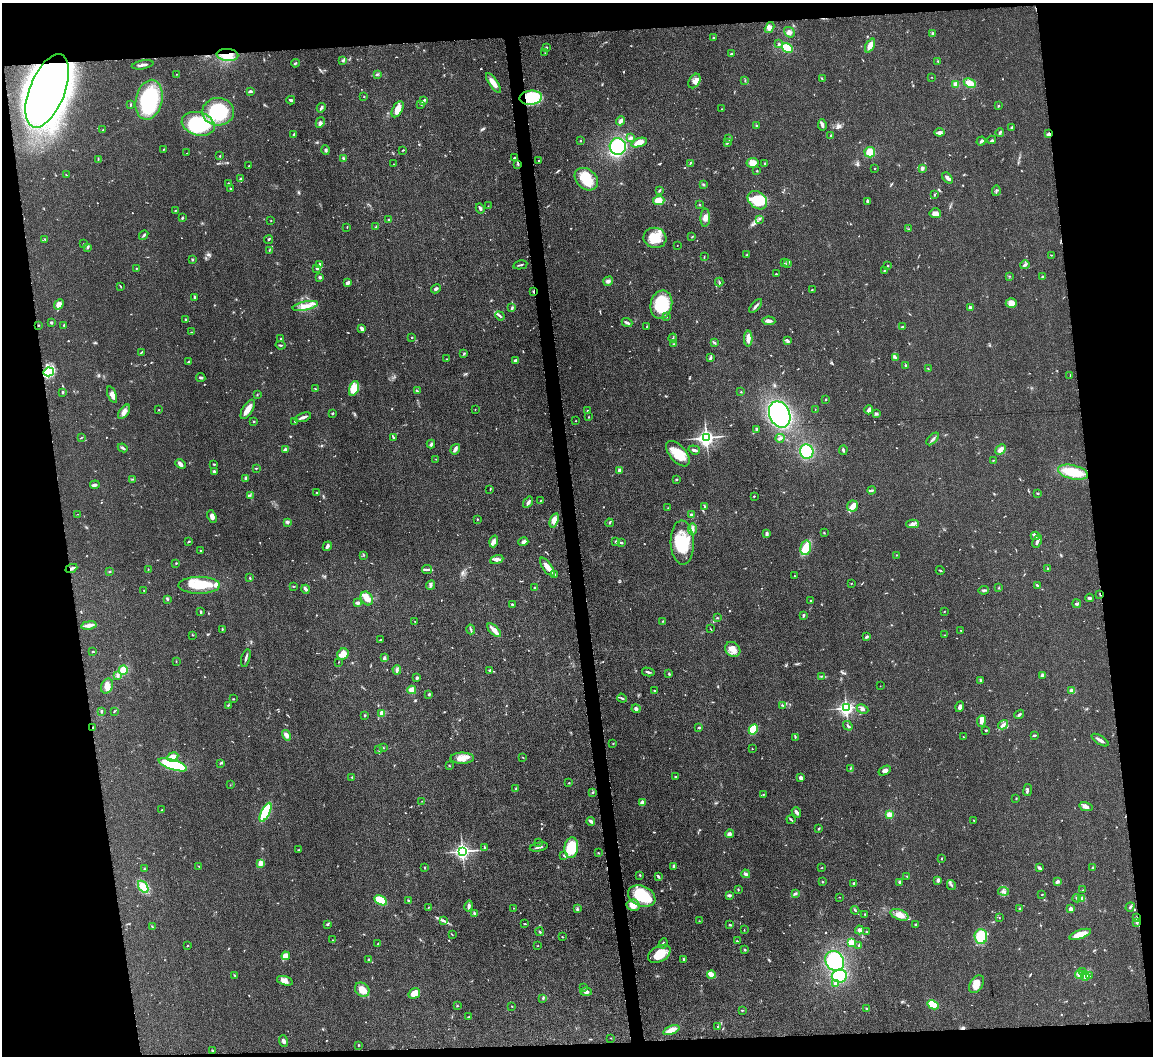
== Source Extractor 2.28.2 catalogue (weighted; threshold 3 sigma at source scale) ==
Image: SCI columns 5-4605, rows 246-4458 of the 4612 x 4594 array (HDU 1 of 3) = the unmasked area's bounding box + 8 px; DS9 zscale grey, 4 x 4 block average (1 PNG px = mean of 4 x 4 image px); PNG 1155 x 1058 px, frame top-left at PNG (2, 3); each listed source drawn as its Kron ellipse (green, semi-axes under 4 px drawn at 4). Shown black and unused: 16% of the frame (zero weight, under 3 of 5 exposures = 1% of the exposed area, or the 3 px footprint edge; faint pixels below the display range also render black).
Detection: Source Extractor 2.28.2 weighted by HDU 2 'WHT'. Background 0.0654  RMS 0.0062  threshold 0.0279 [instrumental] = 3 sigma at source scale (4.5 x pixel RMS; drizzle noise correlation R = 1.50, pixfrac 1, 0.05/0.05 arcsec/px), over >= 5 px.
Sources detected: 725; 4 inside a brighter object's white glare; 5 cosmic-ray / hot-pixel residue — neither listed nor drawn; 10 coinciding with a brighter row at this scale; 44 inside a brighter listed object's ellipse — not listed separately; of the other 662, all 500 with FLUX_AUTO >= 1.47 (the completeness limit of this list) listed and drawn (162 fainter detections not listed), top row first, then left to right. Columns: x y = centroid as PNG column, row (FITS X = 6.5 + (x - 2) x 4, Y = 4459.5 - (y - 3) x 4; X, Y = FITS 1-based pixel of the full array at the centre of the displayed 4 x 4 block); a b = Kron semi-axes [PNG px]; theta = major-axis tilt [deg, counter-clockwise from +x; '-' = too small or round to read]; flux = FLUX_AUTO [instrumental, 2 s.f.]
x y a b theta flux
770 28 6 4 60 14
789 32 6 4 -39 14
932 34 2 2 - 3.3
714 38 3 2 - 2.7
779 44 2 2 - 4.4
870 45 8 4 64 27
546 47 2 2 - 3.2
787 48 6 4 -32 74
545 53 2 2 - 3.6
731 54 3 2 - 3.3
227 55 11 6 -5 59
343 60 3 2 - 4.4
938 61 2 2 - 2
295 63 4 2 - 5
143 65 11 2 10 11
176 74 2 2 - 2.2
377 74 4 2 - 4.5
932 77 2 2 - 1.9
822 79 3 2 - 3.2
745 80 2 2 - 1.7
694 81 8 5 59 19
493 83 11 4 -55 32
970 83 6 4 -26 40
956 84 3 3 - 18
47 91 39 17 68 5100
250 91 4 2 - 7.8
364 97 2 2 - 2.6
531 98 11 7 5 140
149 100 20 13 77 330
291 100 4 2 - 11
423 100 4 2 - 5.2
421 104 4 2 - 2.3
130 105 3 2 - 3.1
998 106 2 2 - 3
321 108 5 2 - 6.4
398 109 9 5 62 37
721 109 2 2 - 1.5
218 112 16 14 2 220
621 121 4 3 - 13
320 122 5 3 - 11
198 124 17 11 -16 280
822 125 6 2 -80 11
757 126 4 2 - 3
1012 127 3 2 - 4.4
103 130 2 2 - 1.6
940 132 5 4 - 11
1000 133 4 3 - 5
1049 134 3 2 - 10
294 135 4 2 - 4.2
831 136 2 2 - 8.6
630 138 4 3 - 7.5
729 139 3 2 - 3.3
992 140 4 2 - 4.6
581 141 2 2 - 1.7
981 141 5 2 - 8.3
639 143 8 4 19 45
727 143 3 2 - 3.7
618 147 8 8 - 200
164 149 2 2 - 2.5
326 150 5 2 - 5.2
403 150 2 2 - 2.9
870 152 5 5 - 39
187 153 2 2 - 1.6
220 156 2 2 - 1.9
343 158 3 2 - 2.9
514 158 3 2 - 2.4
98 159 3 2 - 2.7
539 161 2 2 - 2.3
690 163 4 2 - 2.6
753 163 6 4 9 32
394 164 2 2 - 1.8
518 164 3 2 - 3.4
764 164 2 2 - 4.5
248 166 2 2 - 2
875 168 2 2 - 2.9
922 168 4 2 - 10
757 171 2 2 - 3.2
66 175 3 2 - 1.7
947 178 6 2 -48 13
240 179 4 2 - 4.2
586 179 13 9 -41 98
228 183 2 2 - 2.6
703 184 2 2 - 2.3
230 188 2 2 - 2.1
660 190 4 2 - 4.8
996 191 5 2 - 3.8
934 195 2 2 - 2.4
757 200 11 8 -40 130
659 201 5 4 - 38
868 202 3 2 - 4
700 204 2 2 - 2.6
488 206 2 2 - 1.6
480 208 5 3 - 6.8
175 210 3 2 - 1.9
935 213 5 5 - 22
182 218 3 2 - 4.9
705 218 9 4 88 22
389 219 2 2 - 3.4
760 219 2 2 - 1.8
271 221 2 2 - 1.7
376 226 3 2 - 3.3
347 227 2 2 - 2.1
909 229 2 2 - 1.6
144 235 5 2 - 5.6
692 237 3 2 - 2
655 238 11 10 - 63
45 239 3 2 - 3.6
269 239 4 2 - 4.1
84 244 3 2 - 2.4
677 245 2 2 - 2.1
88 247 3 2 - 3.8
269 250 2 2 - 2.2
747 255 2 2 - 2
1051 255 2 2 - 2.3
704 257 3 2 - 2.1
192 260 3 2 - 4.1
784 263 2 2 - 1.6
787 263 3 2 - 4
320 265 4 2 - 16
520 265 7 2 13 5.7
1025 265 5 2 - 6.1
888 266 2 2 - 2.4
136 268 2 2 - 2.3
317 269 4 2 - 5.9
885 270 2 2 - 2.1
776 274 2 2 - 2.4
1009 276 2 2 - 1.5
320 277 2 2 - 29
1042 277 3 2 - 2.5
608 281 5 4 - 11
719 282 4 2 - 4.7
348 283 3 2 - 19
120 286 3 2 - 2.7
436 289 5 2 - 7.7
812 290 2 2 - 2.5
533 291 3 2 - 4.1
194 298 4 2 - 4.6
1011 303 5 5 - 30
59 304 5 4 - 24
661 305 14 10 76 170
305 306 13 4 11 30
756 306 8 2 49 9.1
512 308 3 2 - 5.2
970 308 4 2 - 11
500 316 5 2 - 5.6
666 316 3 2 - 4.4
185 319 2 2 - 2.9
769 321 6 2 -3 16
51 322 3 2 - 4.4
627 323 5 2 - 12
38 325 3 2 - 2.2
64 325 2 2 - 3
647 327 2 2 - 1.6
902 327 3 2 - 4.3
362 328 4 2 - 14
191 332 2 2 - 1.9
412 337 2 2 - 2.9
673 338 4 2 - 4.4
748 338 8 3 89 27
281 339 2 2 - 3
788 341 4 2 - 8.7
715 343 3 2 - 3.3
673 344 3 2 - 2.5
280 345 5 2 - 4.1
141 352 3 2 - 3.7
464 353 3 2 - 4.5
895 357 3 2 - 3.1
710 358 3 2 - 4.4
447 359 2 2 - 2.6
516 360 4 2 - 7.1
189 362 4 2 - 10
906 365 2 2 - 3.8
928 369 2 2 - 1.6
49 372 5 4 - 26
1070 376 4 2 - 2.4
201 378 4 2 - 6.8
354 388 7 4 73 64
316 389 2 2 - 1.6
417 391 2 2 - 1.5
62 392 3 2 - 3.5
741 392 2 2 - 1.9
112 395 8 3 -68 17
257 395 2 2 - 2
826 399 2 2 - 2.6
248 409 11 5 59 27
475 409 2 2 - 1.7
159 410 3 2 - 1.8
815 410 3 2 - 1.9
869 410 4 3 - 18
587 411 2 2 - 2
124 412 8 4 53 17
332 413 3 2 - 3.3
876 413 3 2 - 4.6
780 414 13 10 -66 540
303 417 8 2 17 11
589 417 2 2 - 2.7
254 421 2 2 - 2.7
295 421 2 2 - 2
576 421 2 2 - 1.6
757 429 4 2 - 6.5
393 437 2 2 - 4.7
81 438 4 2 - 2.3
706 438 3 2 - 1800
780 438 4 3 - 7.4
933 439 8 2 45 7.7
431 444 4 3 - 6.7
123 448 5 2 - 5.6
285 449 3 2 - 16
455 449 5 2 - 8.3
1001 449 6 3 44 19
694 450 6 2 -19 8.2
843 450 5 2 - 5.8
807 452 7 6 - 150
678 454 15 8 -48 71
436 459 2 2 - 1.9
993 460 3 2 - 1.7
180 464 6 4 -41 11
214 464 3 2 - 2.9
256 468 2 2 - 2.8
619 470 2 2 - 38
214 471 3 2 - 6.4
1073 472 15 7 -13 110
246 478 3 3 - 6.6
133 479 3 2 - 2.6
676 479 3 2 - 2.8
95 485 5 3 - 9.3
490 489 3 2 - 1.7
872 490 4 2 - 4.7
317 493 2 2 - 3.9
1038 493 3 2 - 3.1
250 495 3 2 - 3.5
754 496 2 2 - 4.8
541 500 2 2 - 1.8
528 502 6 3 56 8.1
853 506 5 5 - 22
705 507 3 2 - 2.7
668 508 2 2 - 2.1
78 514 3 2 - 1.8
691 515 3 2 - 6.6
212 517 7 4 -70 15
477 519 2 2 - 2.8
554 520 7 4 71 27
287 522 3 3 - 7.7
609 523 4 2 - 3.4
913 524 6 4 1 12
692 529 6 3 88 9.6
767 533 4 3 - 6.6
824 533 2 2 - 2.5
1035 536 4 3 - 7.7
494 541 6 4 73 15
1037 541 7 3 67 9.3
189 542 2 2 - 4.4
523 542 5 3 - 11
616 542 3 2 - 5.3
621 543 3 2 - 5.4
682 543 22 11 -88 170
327 546 5 2 - 13
806 548 7 5 76 76
200 550 2 2 - 2.2
364 555 3 2 - 2.8
896 555 2 2 - 2
497 559 7 4 20 13
176 563 2 2 - 2.3
547 567 11 4 -55 30
71 568 6 2 23 12
427 569 5 2 - 6.2
1048 569 3 2 - 2.9
148 570 3 2 - 2.1
940 570 4 2 - 2.7
109 572 3 2 - 3.4
554 574 2 2 - 7.9
794 576 2 2 - 2.1
250 578 3 2 - 3.1
851 583 2 2 - 1.8
199 585 21 8 0 120
430 585 5 3 - 7.4
1037 585 4 2 - 5.1
294 586 2 2 - 2.3
534 588 2 2 - 3.2
999 588 2 2 - 1.5
306 589 4 3 - 8.8
984 590 5 2 - 7.2
144 591 2 2 - 1.9
1100 594 3 2 - 3.3
367 598 7 5 -56 29
1090 598 4 2 - 6.9
168 599 3 2 - 3
810 601 2 2 - 3.5
358 603 4 2 - 11
512 604 3 2 - 3.8
1077 604 4 2 - 6.6
201 612 3 2 - 5.1
944 612 2 2 - 1.6
803 615 2 2 - 8.1
717 618 2 2 - 2.1
415 621 2 2 - 1.5
663 621 2 2 - 2.2
89 625 7 3 9 20
222 629 2 2 - 2.6
471 629 5 2 - 5.8
711 629 2 2 - 1.6
494 630 8 3 -45 36
961 630 2 2 - 3.6
192 635 2 2 - 1.8
944 635 2 2 - 1.5
867 637 3 2 - 7.9
380 640 3 2 - 1.7
733 649 8 6 -39 27
93 652 4 2 - 2.3
343 654 6 5 - 35
246 658 9 2 74 9.1
384 658 3 2 - 6.7
176 661 2 2 - 1.8
338 662 2 2 - 1.6
123 670 4 4 - 54
397 670 5 3 - 8
490 670 4 2 - 4.1
648 672 6 2 -13 6.4
669 674 3 2 - 3.9
117 675 4 2 - 4.9
1042 675 2 2 - 38
821 676 3 2 - 3.7
417 678 3 2 - 7.2
980 680 4 2 - 4
107 686 8 5 65 26
880 686 2 2 - 2.2
412 690 4 4 - 24
654 691 2 2 - 4
1072 691 3 2 - 34
429 694 3 3 - 4.1
622 698 5 2 - 5.6
233 699 2 2 - 1.6
228 705 3 2 - 2.5
782 705 3 2 - 3.2
960 707 5 3 - 11
846 708 2 2 - 1400
636 709 4 3 - 9.8
862 709 6 3 -27 11
101 711 3 2 - 4.7
114 711 3 2 - 2.3
382 713 2 2 - 93
1019 714 5 2 - 5.8
365 715 2 2 - 2.6
981 721 6 3 80 18
1003 725 5 2 - 6.7
848 726 5 2 - 5.5
93 727 2 2 - 3.4
699 728 2 2 - 6.9
753 729 5 4 - 70
986 730 3 2 - 3.5
286 735 5 3 - 16
1035 735 3 2 - 5.4
795 737 2 2 - 2.7
963 737 2 2 - 1.6
1100 740 9 2 -33 13
613 743 2 2 - 1.9
383 747 2 2 - 1.6
752 748 2 2 - 1.5
379 750 2 2 - 1.9
173 757 6 4 24 32
462 758 12 5 1 38
523 758 2 2 - 1.9
220 763 2 2 - 3
173 765 15 5 -19 330
449 766 3 2 - 2.3
851 768 3 2 - 1.9
885 771 6 4 31 10
352 777 3 2 - 2.5
675 777 3 2 - 4.2
801 778 3 2 - 15
569 783 2 2 - 1.9
230 785 2 2 - 1.5
516 788 2 2 - 1.9
1028 790 6 2 82 6.1
593 792 3 2 - 2.1
763 794 2 2 - 2.3
1016 799 2 2 - 1.7
422 801 2 2 - 1.6
642 803 2 2 - 62
1086 807 7 4 -13 15
161 810 2 2 - 2.5
266 812 10 4 64 160
796 812 5 2 - 13
889 814 3 3 - 22
791 819 4 2 - 4.7
974 820 2 2 - 1.8
591 821 4 2 - 15
819 828 2 2 - 4.1
729 834 4 4 - 8.8
539 842 2 2 - 2.5
539 847 9 2 12 9.2
484 848 2 2 - 3
571 848 10 7 85 110
299 850 2 2 - 1.5
462 851 2 2 - 1500
598 853 3 2 - 2.3
563 855 2 2 - 2.4
942 858 2 2 - 2.2
260 863 4 3 - 23
673 866 3 3 - 4.9
199 867 3 2 - 2.8
1092 867 3 2 - 3.4
424 868 3 2 - 3
822 868 2 2 - 2.4
1039 868 4 3 - 6.1
144 869 3 2 - 3.2
746 874 4 3 - 8.8
640 875 3 2 - 3.1
658 876 3 2 - 6.8
907 876 2 2 - 2.2
938 880 3 2 - 10
822 882 2 2 - 2
900 882 2 2 - 6.7
1057 882 3 2 - 3
854 883 3 2 - 7.3
951 885 5 2 - 5.8
143 887 7 4 -56 65
738 889 2 2 - 2.4
1083 890 2 2 - 1.5
1003 891 5 3 - 8.8
795 894 3 2 - 5.8
1042 894 2 2 - 2.4
729 895 4 2 - 8.5
642 896 14 10 -24 180
839 897 2 2 - 1.8
1077 898 4 2 - 5.1
1082 898 3 2 - 5.4
381 900 7 4 -29 150
408 900 2 2 - 2.7
633 905 6 5 - 27
469 906 6 3 76 9.4
428 907 2 2 - 2.6
1130 907 5 2 - 6.3
513 908 2 2 - 1.7
577 909 4 2 - 5.2
1020 909 3 2 - 3.3
1071 909 2 2 - 58
855 910 4 2 - 3.6
474 914 4 2 - 7.6
865 914 2 2 - 4.6
899 915 9 5 -21 35
999 917 2 2 - 2
1136 917 3 2 - 3.1
444 921 3 2 - 3.3
699 921 2 2 - 1.8
1137 922 4 2 - 8.5
327 924 4 2 - 3.5
525 924 3 2 - 2.9
915 924 2 2 - 3.1
729 925 3 2 - 2.1
152 927 2 2 - 1.6
744 930 2 2 - 1.8
859 930 4 3 - 13
539 932 4 2 - 3.7
866 932 2 2 - 2.2
1080 934 11 4 20 56
452 935 3 2 - 1.5
981 936 7 6 - 100
562 937 2 2 - 1.9
332 940 2 2 - 1.8
737 941 3 2 - 2.8
663 943 5 2 - 6.5
851 943 4 3 - 34
378 944 2 2 - 2
187 946 2 2 - 3
538 946 2 2 - 1.7
858 946 4 2 - 3.3
745 950 2 2 - 4.5
659 954 12 7 30 69
286 956 4 4 - 26
369 959 2 2 - 4
684 959 3 2 - 4.9
835 961 10 9 - 240
1082 972 2 2 - 1.7
235 975 3 2 - 2.7
711 975 4 2 - 42
1079 975 5 4 - 19
839 976 8 6 7 110
1085 976 5 3 - 13
1090 976 2 2 - 1.7
285 981 8 4 -17 20
835 984 3 2 - 14
976 984 10 6 56 36
583 988 2 2 - 2.4
362 990 8 6 -40 39
586 992 6 3 0 12
414 993 6 5 - 36
543 998 3 2 - 2.4
933 1005 6 4 -27 58
457 1006 2 2 - 2.7
512 1006 2 2 - 2.3
867 1009 3 2 - 5.6
742 1010 2 2 - 3.2
468 1017 3 2 - 2.1
718 1026 2 2 - 3
671 1030 8 3 21 38
611 1038 2 2 - 1.6
283 1041 6 3 -70 8.6
358 1045 2 2 - 3.8
212 1050 2 2 - 13
Overlapping masked pixels (flux is a lower limit): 9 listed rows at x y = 227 55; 47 91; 531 98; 1049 134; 533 291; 71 568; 1100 594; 93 727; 1137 922
Diffuse or blended objects may show on this block-average render without a row.